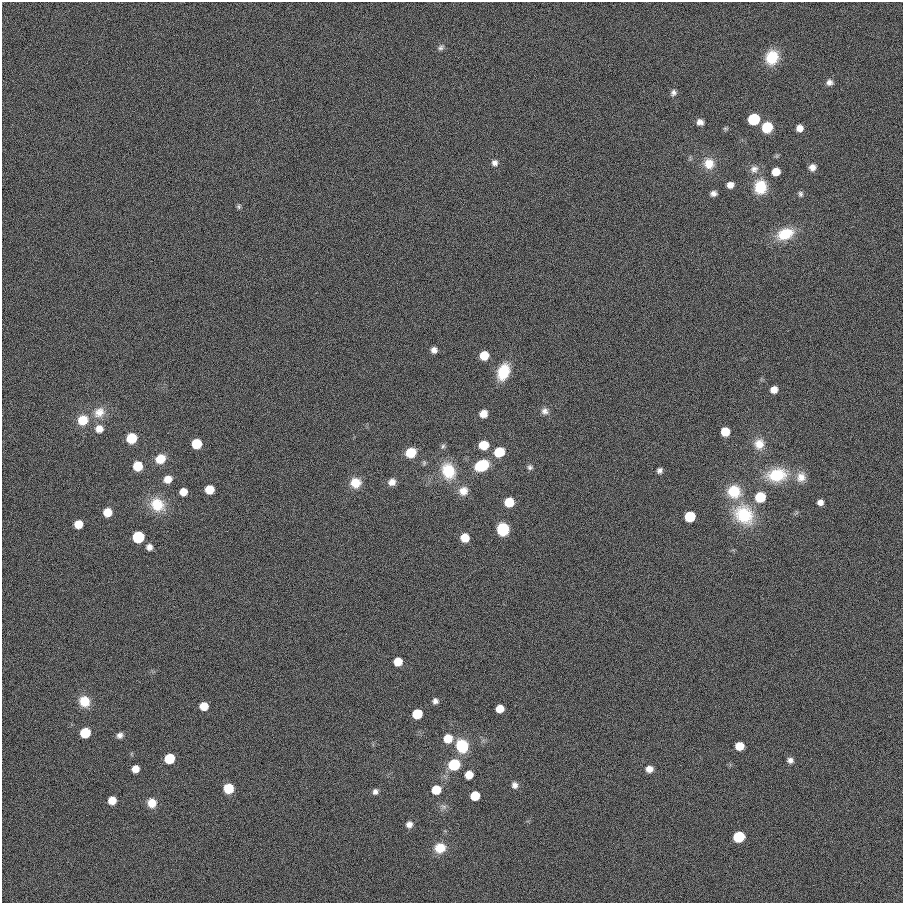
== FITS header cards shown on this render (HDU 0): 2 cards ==
NAXIS1  =                  901
NAXIS2  =                  901

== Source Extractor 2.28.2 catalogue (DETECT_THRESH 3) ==
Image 901 x 901 px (HDU 0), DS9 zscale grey, 1 PNG px = 1 image px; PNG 905 x 905 px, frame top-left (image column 1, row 901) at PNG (2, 2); no overlay
Background 0.00153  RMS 0.099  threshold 0.297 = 3 sigma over >= 5 px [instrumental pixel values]
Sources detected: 92; all 92 listed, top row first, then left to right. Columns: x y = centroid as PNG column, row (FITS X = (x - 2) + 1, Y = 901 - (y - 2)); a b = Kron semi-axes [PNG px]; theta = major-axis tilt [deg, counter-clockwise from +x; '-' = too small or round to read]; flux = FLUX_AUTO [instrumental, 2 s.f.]
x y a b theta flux
441 48 9 6 26 19
772 57 15 13 68 190
829 82 9 8 - 29
673 93 8 7 - 22
754 119 8 7 - 500
700 122 7 6 - 34
767 127 9 8 - 210
725 128 6 5 - 11
799 128 7 6 - 52
777 156 6 4 -72 9.2
495 163 8 8 - 27
709 164 13 13 - 98
812 167 7 7 - 41
754 169 12 10 16 44
776 172 7 6 - 90
730 185 7 6 - 43
760 187 16 14 84 180
713 193 6 5 - 27
800 194 7 6 - 16
239 206 6 5 - 12
785 234 20 13 21 200
434 350 6 6 - 32
484 355 7 7 - 130
503 372 18 12 69 190
774 389 7 6 - 56
545 411 9 9 - 31
99 412 18 14 38 95
483 414 7 6 - 61
83 420 10 9 - 160
99 429 9 8 - 59
725 432 7 7 - 120
131 438 7 7 - 200
196 444 7 7 - 180
759 444 14 13 - 85
483 445 8 7 - 150
443 446 7 5 63 13
499 452 8 7 - 190
411 453 9 7 28 150
160 459 10 9 - 120
482 465 12 9 25 280
138 466 7 7 - 170
530 467 7 6 - 17
659 470 5 5 - 22
448 471 17 14 -71 230
777 475 25 16 7 260
801 477 14 12 69 71
168 479 8 7 - 71
392 482 8 8 - 41
355 483 12 12 - 96
209 489 7 7 - 120
463 491 12 11 - 66
183 492 6 6 - 77
734 492 15 15 - 200
760 497 8 8 - 220
509 502 7 7 - 140
820 502 6 6 - 35
157 505 17 14 -43 190
107 512 7 7 - 100
744 515 27 22 -46 320
690 517 7 7 - 340
78 524 7 6 - 100
503 529 9 8 - 340
138 537 7 7 - 430
465 538 7 7 - 120
149 547 7 7 - 31
398 662 7 6 - 110
84 701 11 10 - 130
435 701 6 6 - 24
204 706 7 6 - 100
500 709 7 6 - 100
417 714 7 7 - 210
85 733 7 7 - 250
120 735 7 7 - 27
448 739 8 8 - 110
462 746 10 9 - 310
739 746 7 6 - 120
169 759 7 7 - 230
790 760 7 6 - 27
454 765 9 8 - 320
135 769 6 6 - 67
649 769 7 7 - 47
469 775 7 6 - 89
515 785 9 8 - 29
228 788 7 7 - 160
436 790 7 7 - 150
375 792 7 6 - 23
475 796 7 7 - 180
112 800 7 6 - 85
152 803 9 9 - 82
409 824 7 7 - 33
739 837 8 7 - 320
440 848 12 11 - 110